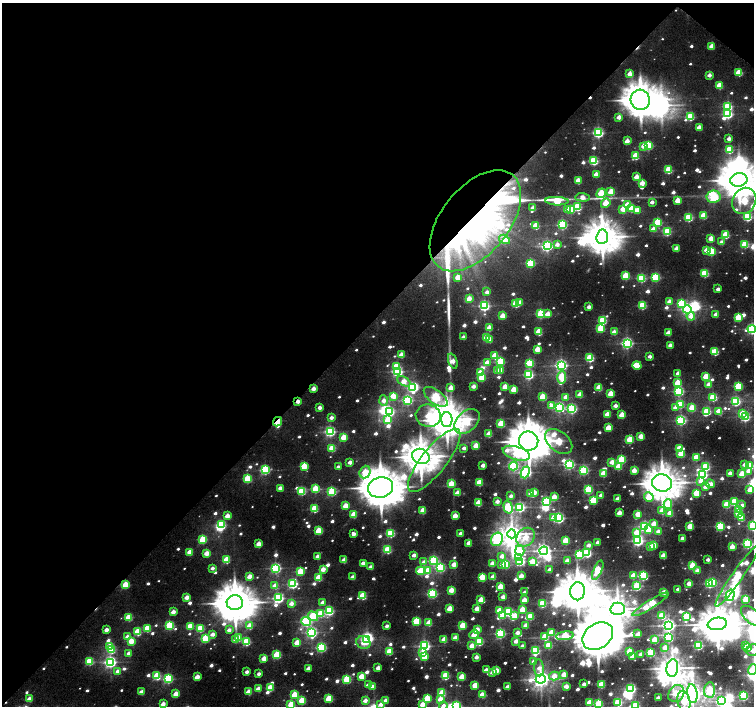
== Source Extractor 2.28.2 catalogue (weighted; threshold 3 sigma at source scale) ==
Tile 2 of 4 x 4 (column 2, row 1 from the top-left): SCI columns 1508-3010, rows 4392-5798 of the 6026 x 6036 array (HDU 1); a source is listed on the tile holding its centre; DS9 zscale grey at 2 x 2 block average (1 PNG px = mean of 2 x 2 image px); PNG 756 x 708 px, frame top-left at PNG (2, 3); each listed source drawn as its Kron ellipse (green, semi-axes under 4 px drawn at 4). Shown black and unused: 46% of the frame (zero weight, under 6 of 12 exposures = <1% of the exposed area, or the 3 px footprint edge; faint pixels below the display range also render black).
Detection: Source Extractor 2.28.2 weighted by HDU 2 'WHT'; one run over the whole footprint, this tile lists its part. Background 0.0271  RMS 0.0037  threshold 0.0149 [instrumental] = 3 sigma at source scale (4.09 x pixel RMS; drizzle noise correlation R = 1.36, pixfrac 0.8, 0.0396/0.0396 arcsec/px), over >= 5 px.
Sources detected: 947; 50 too faint to see at this stretch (2 x 2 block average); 38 inside a brighter object's white glare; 4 cosmic-ray / hot-pixel residue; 2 long thin detections or spike segments (spike, bleed or trail) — neither listed nor drawn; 9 inside a brighter listed object's ellipse — not listed separately; of the other 844, all 500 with FLUX_AUTO >= 8.73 (the completeness limit of this list) listed and drawn (344 fainter detections not listed), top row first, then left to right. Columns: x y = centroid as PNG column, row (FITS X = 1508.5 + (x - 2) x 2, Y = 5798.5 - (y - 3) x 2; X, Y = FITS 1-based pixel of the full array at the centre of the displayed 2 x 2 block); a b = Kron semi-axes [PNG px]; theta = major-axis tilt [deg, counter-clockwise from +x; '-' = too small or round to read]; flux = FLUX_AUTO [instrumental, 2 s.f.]
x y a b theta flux
711 46 3 3 - 20
739 73 3 3 - 51
630 74 3 3 - 22
709 75 3 3 - 10
719 85 3 3 - 39
640 100 10 9 - 3100
728 106 4 3 - 100
728 114 4 3 - 140
619 117 3 3 - 14
690 117 3 3 - 79
699 128 3 3 - 18
598 133 4 4 - 190
729 139 3 3 - 12
627 141 3 3 - 16
644 146 3 3 - 24
648 146 3 3 - 92
729 149 3 3 - 71
636 156 3 3 - 54
594 161 3 3 - 110
668 170 3 3 - 65
596 174 3 3 - 17
637 177 3 3 - 20
739 180 8 6 10 3500
578 181 3 3 - 28
642 183 3 3 - 24
611 192 3 3 - 46
601 193 5 4 - 60
582 197 7 3 -4 16
713 197 7 6 - 190
557 201 11 4 -3 78
678 201 3 3 - 32
744 201 13 11 59 81
652 202 3 2 - 10
606 203 5 3 - 45
627 204 3 3 - 20
578 207 4 3 - 79
533 208 3 3 - 14
631 208 3 3 - 78
568 209 3 3 - 18
623 209 3 3 - 32
571 210 3 3 - 54
637 210 3 3 - 21
703 215 3 3 - 44
689 217 3 3 - 97
747 217 3 3 - 110
475 221 59 33 51 480
658 222 3 3 - 85
562 225 3 3 - 140
536 226 3 3 - 46
653 229 3 3 - 11
667 231 3 3 - 84
726 235 3 3 - 62
602 237 7 6 - 2500
505 239 6 4 -31 45
711 239 3 3 - 27
721 242 3 2 - 9.5
557 244 3 2 - 11
745 244 3 3 - 66
547 246 4 3 - 220
676 248 3 2 - 18
706 250 3 3 - 14
711 251 3 3 - 79
530 263 3 3 - 90
705 273 3 3 - 87
626 276 3 3 - 61
458 277 3 3 - 29
655 277 3 3 - 100
641 278 3 3 - 86
718 289 3 2 - 9
487 292 3 2 - 8.9
469 298 3 3 - 17
669 301 3 3 - 14
520 302 3 3 - 12
516 303 3 3 - 70
681 303 4 3 - 48
642 305 3 3 - 75
484 306 4 4 - 190
589 307 3 2 - 11
687 309 4 4 - 240
541 314 3 3 - 85
548 314 3 3 - 24
716 314 3 3 - 15
503 316 3 3 - 27
691 316 4 3 - 15
738 317 3 3 - 44
603 320 4 3 - 89
489 328 3 3 - 24
601 328 3 3 - 61
752 329 4 4 - 180
539 332 3 3 - 45
614 332 3 3 - 15
668 333 3 3 - 20
463 337 3 2 - 10
487 338 3 3 - 47
489 340 3 2 - 20
627 343 4 4 - 240
670 345 3 2 - 14
537 349 3 3 - 31
715 352 4 3 - 64
401 355 3 3 - 21
495 356 3 3 - 42
650 356 3 2 - 9.7
590 358 3 3 - 93
453 361 8 4 -70 22
487 362 3 3 - 16
500 362 3 3 - 85
530 363 3 3 - 79
561 365 4 4 - 290
637 365 4 3 - 50
396 366 4 3 - 33
498 370 3 2 - 11
500 370 3 3 - 22
397 371 4 3 - 200
480 373 3 3 - 29
678 373 3 3 - 12
529 375 3 3 - 140
482 377 3 3 - 55
706 377 3 3 - 48
562 378 6 4 87 79
404 381 7 4 -27 27
677 383 3 3 - 39
709 384 3 3 - 19
473 386 3 2 - 14
505 386 3 3 - 22
738 386 3 3 - 75
599 387 3 3 - 39
412 388 4 3 - 120
451 388 3 3 - 22
314 389 3 2 - 18
514 389 3 3 - 39
679 391 4 3 - 150
611 394 3 3 - 38
580 395 3 3 - 23
393 396 3 3 - 32
436 397 14 7 -37 160
543 397 3 3 - 61
566 397 3 3 - 21
713 397 3 3 - 89
384 400 5 3 - 14
407 400 4 3 - 160
298 401 3 2 - 14
736 401 4 3 - 140
680 404 4 3 - 65
552 406 4 3 - 14
615 406 3 2 - 12
559 407 4 4 - 170
675 407 3 3 - 10
320 408 3 3 - 11
692 408 3 3 - 49
572 409 4 3 - 170
707 411 4 3 - 92
719 411 3 3 - 35
389 412 3 3 - 180
742 413 4 3 - 24
607 414 3 3 - 23
622 415 3 3 - 35
428 416 12 11 - 51
745 417 3 3 - 160
331 418 3 2 - 9
388 420 4 4 - 37
447 420 7 5 -90 2700
681 420 3 3 - 180
467 421 15 10 44 61
277 422 5 2 - 29
501 424 3 3 - 56
608 428 3 3 - 33
330 431 4 3 - 180
489 434 3 3 - 26
641 436 3 3 - 26
344 437 3 3 - 35
630 439 4 3 - 50
529 441 9 9 - 4100
559 441 15 10 -39 87
476 446 3 3 - 30
332 448 3 3 - 49
464 448 3 2 - 9.1
679 448 4 3 - 44
516 453 14 6 -17 82
681 454 3 3 - 49
421 456 9 7 -25 2400
696 457 3 3 - 40
434 460 39 12 52 77
621 460 3 3 - 83
350 462 3 2 - 13
612 462 3 3 - 21
569 464 3 3 - 190
483 465 3 2 - 13
744 465 3 3 - 12
304 466 3 3 - 47
513 466 4 4 - 160
618 466 3 3 - 34
750 466 3 3 - 52
338 467 3 2 - 11
706 467 3 3 - 100
265 470 4 3 - 140
584 470 4 3 - 120
634 470 3 3 - 24
748 471 3 3 - 14
365 472 6 5 - 43
525 472 6 4 68 260
604 473 3 3 - 38
730 473 3 2 - 12
742 474 3 3 - 47
702 475 4 3 - 200
247 479 3 3 - 83
701 481 4 3 - 14
479 482 3 3 - 43
662 483 10 8 -10 2900
451 484 3 3 - 33
710 484 5 3 - 17
381 487 12 10 12 4600
705 487 3 2 - 13
280 488 3 2 - 16
315 489 3 3 - 59
588 490 3 3 - 96
750 490 3 3 - 24
302 491 3 3 - 85
332 491 3 3 - 110
534 492 3 3 - 22
457 493 3 3 - 22
530 493 3 3 - 15
696 493 3 3 - 50
601 495 3 2 - 9.4
511 496 3 2 - 9
554 497 3 3 - 26
649 497 5 4 - 57
618 499 3 2 - 17
593 500 3 3 - 69
497 501 3 2 - 14
546 501 3 3 - 110
734 502 3 3 - 78
478 503 3 3 - 41
668 504 4 4 - 63
727 504 3 3 - 45
742 505 4 2 - 8.7
345 506 3 3 - 29
508 507 7 4 -75 130
520 507 4 3 - 190
314 509 3 3 - 63
423 510 3 3 - 32
662 510 4 3 - 26
738 510 3 3 - 43
619 513 3 3 - 23
670 513 3 3 - 33
738 513 3 2 - 36
354 514 3 3 - 33
638 514 3 3 - 30
227 516 3 3 - 21
455 516 3 3 - 28
554 518 3 3 - 34
559 518 3 3 - 190
741 518 3 3 - 31
654 523 4 3 - 22
221 525 4 3 - 120
645 526 4 3 - 190
690 526 3 3 - 38
720 526 3 3 - 120
753 526 3 3 - 130
649 530 3 3 - 28
319 531 3 3 - 59
658 531 3 2 - 12
636 532 4 3 - 25
390 533 3 3 - 110
460 533 3 2 - 11
354 534 3 3 - 11
512 534 4 4 - 1100
526 537 10 8 47 31
497 539 7 5 59 200
682 539 3 3 - 12
203 540 3 3 - 77
566 541 3 3 - 51
638 541 4 3 - 240
598 542 3 2 - 9.2
469 543 3 3 - 24
259 544 3 3 - 25
748 544 3 3 - 180
589 545 3 2 - 9.7
654 545 3 3 - 24
650 546 3 3 - 10
732 547 3 3 - 25
388 550 3 3 - 72
520 551 5 4 - 39
544 551 4 4 - 470
190 552 3 3 - 24
207 553 3 3 - 25
587 553 4 3 - 120
414 555 3 2 - 12
579 555 3 3 - 93
318 556 3 2 - 13
502 556 4 3 - 18
663 556 3 3 - 26
519 557 4 3 - 53
226 560 3 3 - 47
344 560 3 3 - 21
708 560 2 2 - 8.7
434 561 4 3 - 130
520 561 4 3 - 100
533 561 3 3 - 21
567 561 3 2 - 17
424 562 4 3 - 10
363 563 3 2 - 12
492 563 3 3 - 17
454 564 3 3 - 22
502 564 3 3 - 9.4
506 564 3 3 - 79
692 566 3 3 - 62
371 567 3 2 - 14
212 568 3 2 - 9.7
276 568 3 3 - 190
440 568 4 3 - 140
323 569 3 3 - 21
427 570 3 3 - 34
550 570 3 2 - 14
598 570 10 4 67 92
697 570 3 2 - 13
421 571 5 3 - 63
300 572 3 3 - 60
633 575 3 3 - 24
249 576 3 3 - 22
521 576 3 2 - 21
643 576 3 3 - 150
737 576 37 5 55 85
319 577 3 3 - 50
353 577 3 2 - 13
482 577 3 3 - 43
493 577 3 3 - 24
712 582 3 3 - 64
709 583 3 3 - 120
293 584 4 3 - 130
689 584 3 2 - 16
125 585 3 3 - 52
275 586 3 3 - 20
637 586 3 3 - 91
500 587 3 3 - 36
678 589 2 2 - 8.9
451 590 3 3 - 26
577 591 9 7 82 3400
525 592 3 2 - 10
664 592 3 2 - 24
433 594 3 3 - 110
730 595 6 4 73 240
362 596 4 3 - 67
187 597 3 2 - 19
503 597 3 2 - 17
279 598 4 3 - 190
746 599 3 3 - 46
481 600 3 3 - 38
524 600 3 3 - 25
322 602 3 2 - 12
235 603 8 7 - 3900
291 603 3 3 - 13
542 604 3 3 - 60
650 604 21 4 32 140
450 609 3 3 - 36
477 609 3 3 - 21
522 609 3 3 - 37
618 609 7 6 - 1400
500 610 3 3 - 40
329 611 4 3 - 130
173 612 3 2 - 15
508 612 3 3 - 120
320 613 4 3 - 49
515 615 3 3 - 22
662 615 3 3 - 66
313 616 5 4 - 83
502 616 3 3 - 19
530 616 3 3 - 56
687 616 3 3 - 91
752 616 12 7 -40 140
129 617 3 3 - 55
306 621 4 4 - 160
416 621 3 3 - 78
429 623 3 3 - 35
717 624 9 6 9 3000
170 625 4 3 - 110
463 625 3 3 - 54
526 625 3 3 - 20
669 625 4 4 - 380
190 626 3 3 - 35
249 626 3 3 - 32
387 626 3 2 - 9.6
147 628 3 3 - 43
200 628 3 3 - 65
477 629 3 3 - 21
106 630 3 2 - 14
229 630 3 2 - 11
138 632 3 3 - 61
312 632 4 4 - 200
551 632 3 3 - 33
500 633 3 3 - 170
517 633 3 2 - 15
212 634 3 2 - 14
474 634 5 3 - 31
638 634 3 2 - 17
565 636 8 3 8 110
598 636 16 12 34 6600
127 637 3 3 - 19
545 637 3 3 - 52
669 637 4 3 - 130
239 638 3 3 - 27
455 638 3 2 - 18
205 639 3 3 - 75
366 639 3 2 - 180
444 639 3 3 - 30
235 640 3 3 - 12
655 640 3 3 - 45
131 641 3 3 - 29
516 641 3 2 - 16
246 642 3 3 - 83
363 642 7 6 - 28
479 642 3 3 - 84
297 643 3 3 - 35
549 645 3 3 - 55
698 645 3 3 - 140
746 645 3 3 - 30
424 646 4 3 - 230
472 646 3 3 - 22
522 646 3 2 - 11
110 647 3 3 - 54
321 647 3 3 - 150
665 647 3 3 - 21
747 648 3 2 - 31
112 650 4 3 - 50
535 650 3 3 - 120
753 650 6 5 - 12
389 651 3 3 - 53
629 651 3 3 - 38
129 653 3 2 - 16
423 653 3 3 - 25
650 653 3 3 - 98
641 654 3 2 - 13
277 655 3 3 - 79
424 656 3 3 - 40
476 657 3 2 - 12
632 657 3 2 - 11
264 658 3 3 - 24
89 661 3 3 - 75
533 661 3 3 - 8.8
110 662 4 4 - 270
308 668 3 2 - 17
378 668 3 2 - 17
539 668 8 5 -83 13
672 668 9 6 82 1500
753 669 5 4 - 36
486 670 3 2 - 15
496 670 3 3 - 24
118 671 3 3 - 13
247 672 3 2 - 9.6
492 672 3 2 - 14
259 674 3 2 - 9.4
564 674 3 3 - 24
157 676 3 3 - 72
362 676 3 3 - 31
445 676 3 3 - 74
554 676 5 4 - 28
197 677 3 3 - 25
462 677 3 3 - 43
168 679 3 3 - 140
347 679 3 3 - 96
541 679 5 4 - 720
584 684 3 2 - 12
601 684 3 3 - 50
368 685 3 2 - 13
475 685 3 3 - 38
373 686 3 2 - 13
566 686 3 2 - 17
508 687 3 2 - 17
270 688 3 3 - 48
258 689 3 2 - 16
631 689 4 3 - 160
710 690 7 5 84 92
141 692 3 2 - 16
249 692 3 3 - 29
442 693 3 3 - 52
176 694 3 3 - 24
676 694 9 7 55 47
692 694 9 5 -83 1200
295 695 3 3 - 53
482 695 3 3 - 30
743 696 3 3 - 120
658 698 2 2 - 11
29 699 3 3 - 20
329 699 3 3 - 67
427 699 3 3 - 65
440 699 3 3 - 20
365 700 3 2 - 12
385 700 3 2 - 12
302 701 3 3 - 59
684 701 10 6 -79 47
721 701 4 4 - 160
590 702 3 3 - 37
618 702 3 3 - 88
163 704 3 2 - 16
291 704 3 3 - 49
381 704 3 3 - 15
422 704 3 3 - 25
599 704 3 3 - 76
443 705 4 3 - 9.2
635 705 3 3 - 96
457 706 3 3 - 110
Overlapping masked pixels (flux is a lower limit): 5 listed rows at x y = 475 221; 314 389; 298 401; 277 422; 125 585
Isophote crosses this tile's border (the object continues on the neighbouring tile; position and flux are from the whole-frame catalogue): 19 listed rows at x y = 739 180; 744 201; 752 329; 750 490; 753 526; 748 544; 752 616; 753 650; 753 669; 692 694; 684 701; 721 701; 291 704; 381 704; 422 704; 599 704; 443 705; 635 705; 457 706